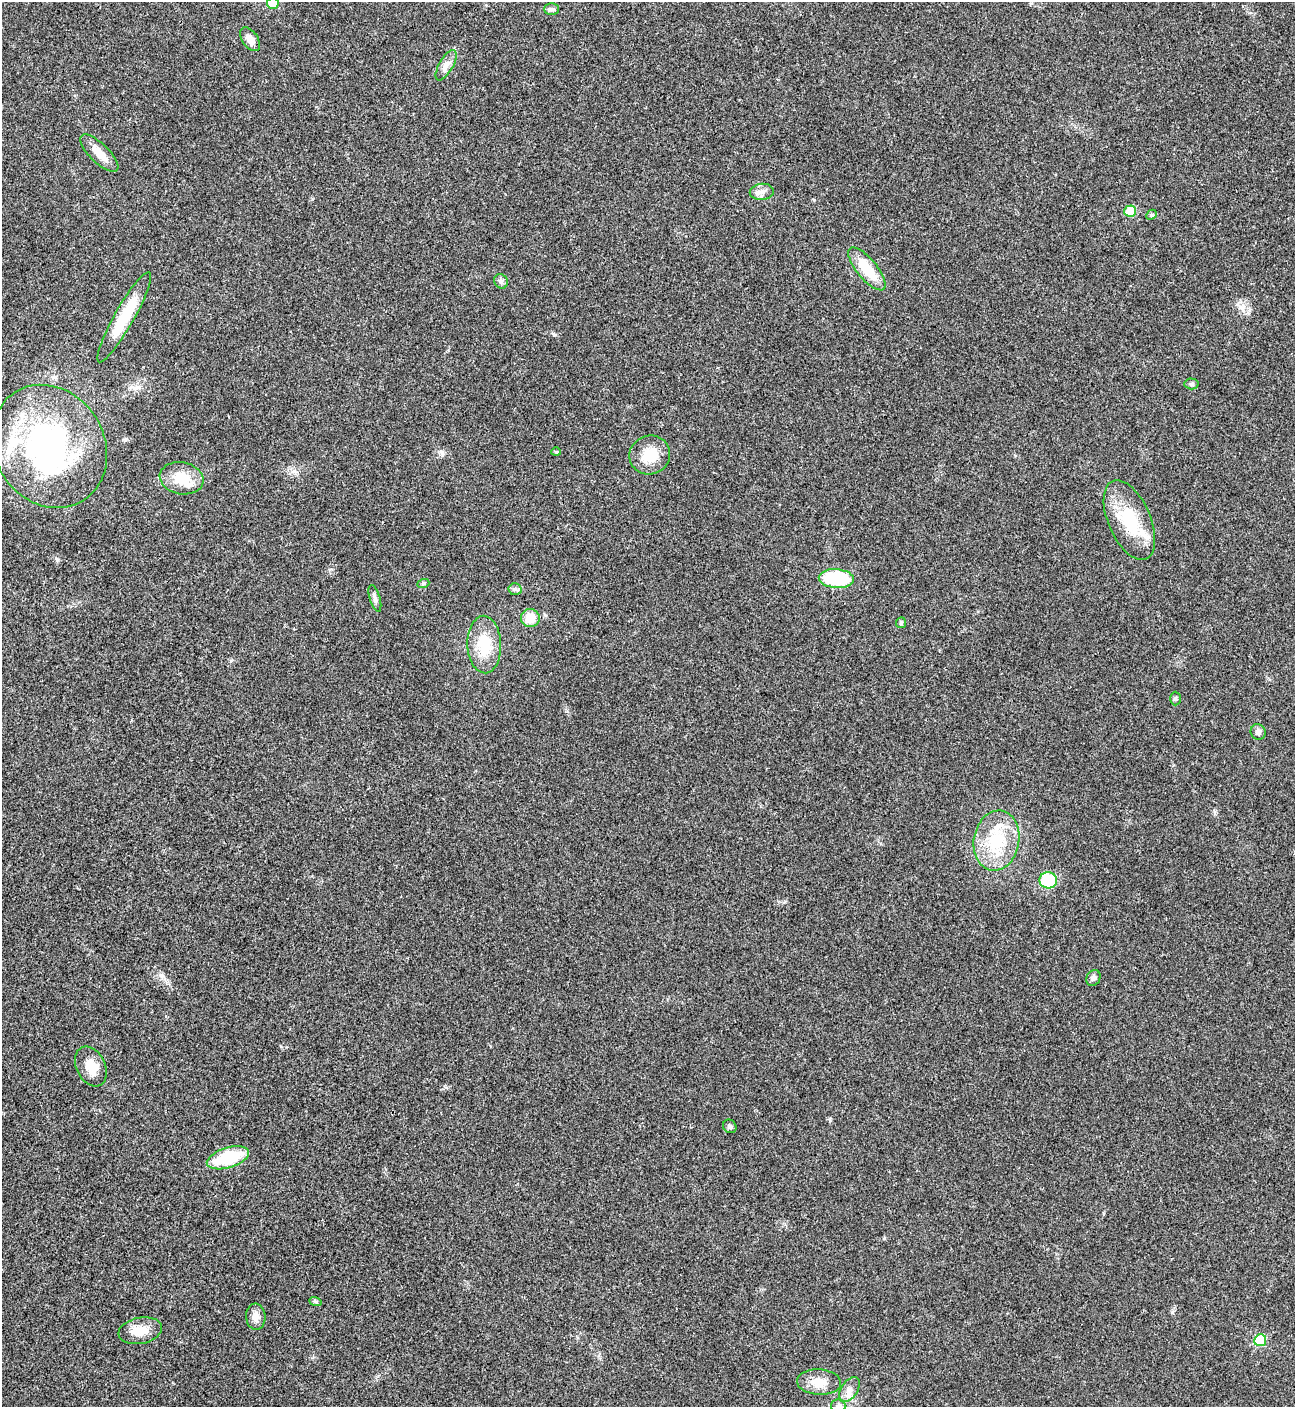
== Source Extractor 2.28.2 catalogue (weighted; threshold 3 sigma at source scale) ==
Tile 11 of 4 x 4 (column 3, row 3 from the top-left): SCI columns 2876-4168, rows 1412-2816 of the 5621 x 5633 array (HDU 1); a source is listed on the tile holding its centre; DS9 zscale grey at full resolution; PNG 1297 x 1409 px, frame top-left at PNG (2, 2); each listed source drawn as its Kron ellipse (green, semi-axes under 4 px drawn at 4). Shown black and unused: <1% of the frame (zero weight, under 3 of 4 exposures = <1% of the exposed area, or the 3 px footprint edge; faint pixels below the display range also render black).
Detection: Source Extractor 2.28.2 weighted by HDU 2 'WHT'; one run over the whole footprint, this tile lists its part. Background 0.0209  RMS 0.0041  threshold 0.0185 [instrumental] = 3 sigma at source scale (4.5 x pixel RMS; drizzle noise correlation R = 1.50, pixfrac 1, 0.05/0.05 arcsec/px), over >= 5 px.
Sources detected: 42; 1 inside a brighter object's white glare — neither listed nor drawn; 2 inside a brighter listed object's ellipse — not listed separately; the other 39 listed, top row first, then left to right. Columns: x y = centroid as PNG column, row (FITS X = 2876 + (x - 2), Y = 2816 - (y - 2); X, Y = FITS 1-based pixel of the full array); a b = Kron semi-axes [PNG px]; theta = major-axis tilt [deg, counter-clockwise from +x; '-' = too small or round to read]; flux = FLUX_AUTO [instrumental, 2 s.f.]
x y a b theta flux
273 3 6 5 - 9.4
552 9 7 6 - 0.97
250 39 13 7 -55 3.1
446 65 17 7 60 2.6
99 153 25 9 -44 5.3
762 192 12 8 5 2.5
1130 211 6 5 - 9.8
1151 215 6 4 45 0.64
867 269 26 10 -51 12
501 281 7 6 - 1.1
124 317 51 9 60 17
1191 384 7 5 -2 0.9
49 446 64 55 -57 96
556 452 4 4 - 0.5
650 455 20 19 - 9.8
182 478 22 16 -10 9.8
1129 520 42 21 -67 21
836 579 17 9 -4 27
423 584 6 4 20 0.6
515 589 6 6 - 0.95
375 598 14 5 -74 1.7
530 618 9 9 - 7
901 623 5 5 - 0.89
484 644 29 17 -88 13
1175 699 7 5 -90 0.81
1258 732 8 7 - 1.7
996 841 30 22 80 20
1048 880 9 8 - 21
1093 978 8 6 62 1.1
91 1066 21 14 -64 6.6
730 1126 7 6 - 1
228 1158 22 10 17 20
315 1301 6 4 -19 0.67
256 1317 13 9 -85 2.9
140 1331 22 13 11 6.1
1260 1340 6 5 - 16
819 1382 22 12 -4 6.1
849 1389 14 8 57 3
838 1406 7 7 - 1.2
Isophote crosses this tile's border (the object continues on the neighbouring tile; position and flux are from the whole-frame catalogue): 2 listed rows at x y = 273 3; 838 1406
Unlisted compact peaks at least as high as the median listed source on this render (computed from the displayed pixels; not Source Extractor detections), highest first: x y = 554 335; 57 560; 1172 1312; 162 976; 830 1120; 884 1238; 312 199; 281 1046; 331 569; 442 452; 294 471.